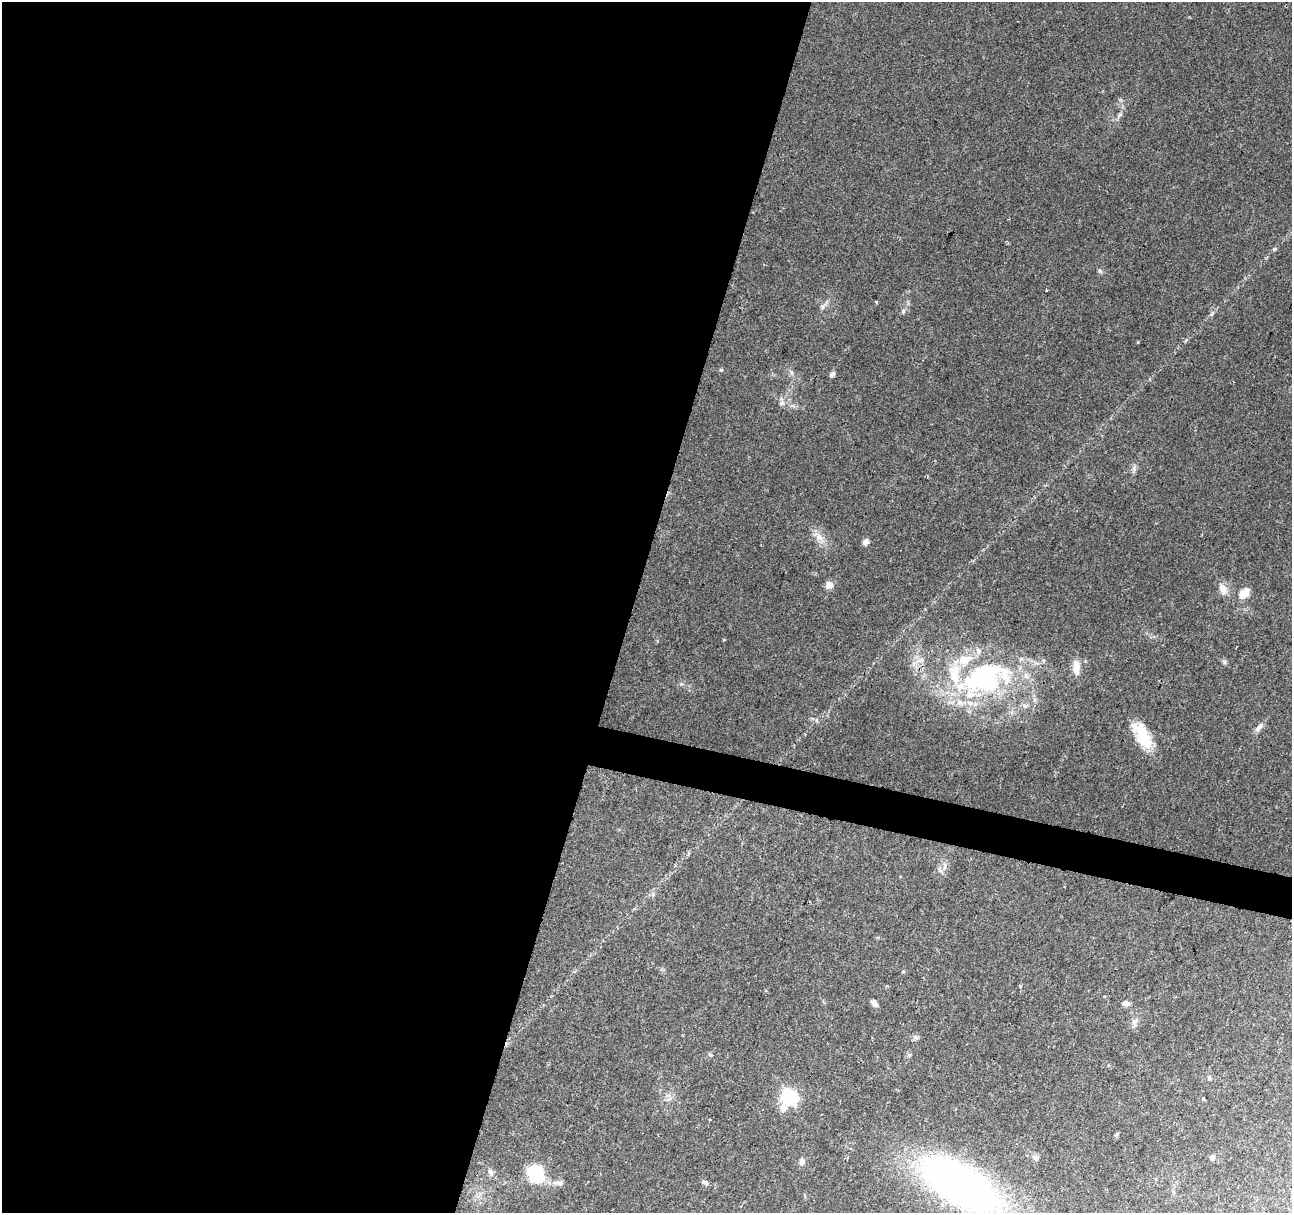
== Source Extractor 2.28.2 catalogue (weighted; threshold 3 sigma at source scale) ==
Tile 5 of 4 x 4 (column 1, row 2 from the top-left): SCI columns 1-1290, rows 2637-3847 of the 5161 x 5336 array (HDU 1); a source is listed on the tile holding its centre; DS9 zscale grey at full resolution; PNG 1294 x 1215 px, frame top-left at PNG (2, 2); no overlay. Shown black and unused: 51% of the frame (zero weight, under 2 of 3 exposures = <1% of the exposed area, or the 3 px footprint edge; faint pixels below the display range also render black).
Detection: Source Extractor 2.28.2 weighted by HDU 2 'WHT'; one run over the whole footprint, this tile lists its part. Background 0.0679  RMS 0.007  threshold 0.0317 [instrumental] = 3 sigma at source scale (4.5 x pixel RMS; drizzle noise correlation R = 1.50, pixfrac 1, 0.0396/0.0396 arcsec/px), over >= 5 px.
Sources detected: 49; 3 inside a brighter object's white glare — not listed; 5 inside a brighter listed object's ellipse — not listed separately; the other 41 listed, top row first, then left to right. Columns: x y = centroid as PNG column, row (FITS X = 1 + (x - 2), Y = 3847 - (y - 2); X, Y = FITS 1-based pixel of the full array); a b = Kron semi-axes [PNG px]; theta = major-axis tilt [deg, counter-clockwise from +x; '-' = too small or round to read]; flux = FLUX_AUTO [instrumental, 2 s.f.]
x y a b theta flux
1119 115 7 4 70 1.4
1100 271 6 5 - 1.3
1046 290 2 2 - 0.75
822 307 7 4 89 1.5
903 311 6 5 - 1.2
721 370 5 4 - 0.77
832 374 7 5 57 1.8
782 403 8 6 28 2
1134 468 8 6 -89 2
819 537 12 8 -57 5.2
866 542 9 6 48 2.3
829 585 9 8 - 4.5
1223 589 16 10 -73 5.8
1244 593 17 10 45 7
724 640 4 3 - 0.57
1224 662 7 4 -72 1.2
914 663 6 4 20 1.7
1076 668 20 8 -88 7.9
984 679 85 35 13 120
1259 727 16 6 51 3.4
1145 741 27 16 -77 18
945 866 10 4 90 2.2
903 972 5 3 - 0.73
1020 986 4 3 - 0.91
874 1003 9 5 -50 3.1
1125 1004 7 6 - 2.9
1135 1022 9 5 53 2.3
915 1037 8 4 -31 1.6
710 1055 6 4 -2 0.93
1209 1078 6 5 - 1.1
789 1097 7 7 - 150
1203 1099 4 3 - 1
783 1108 10 8 76 4.9
1036 1158 8 7 - 2.1
1212 1158 7 6 - 2
802 1161 8 6 75 2.5
490 1172 10 6 -62 2.8
534 1175 22 14 -39 20
705 1182 10 4 -31 1.5
560 1183 9 7 5 2.9
960 1184 55 25 -31 490
Isophote crosses this tile's border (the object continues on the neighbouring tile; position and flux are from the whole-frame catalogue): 1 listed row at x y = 960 1184
Unlisted compact peaks at least as high as the median listed source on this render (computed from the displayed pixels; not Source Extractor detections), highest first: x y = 1274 249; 1138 342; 876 302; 1212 313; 681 684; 1186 340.